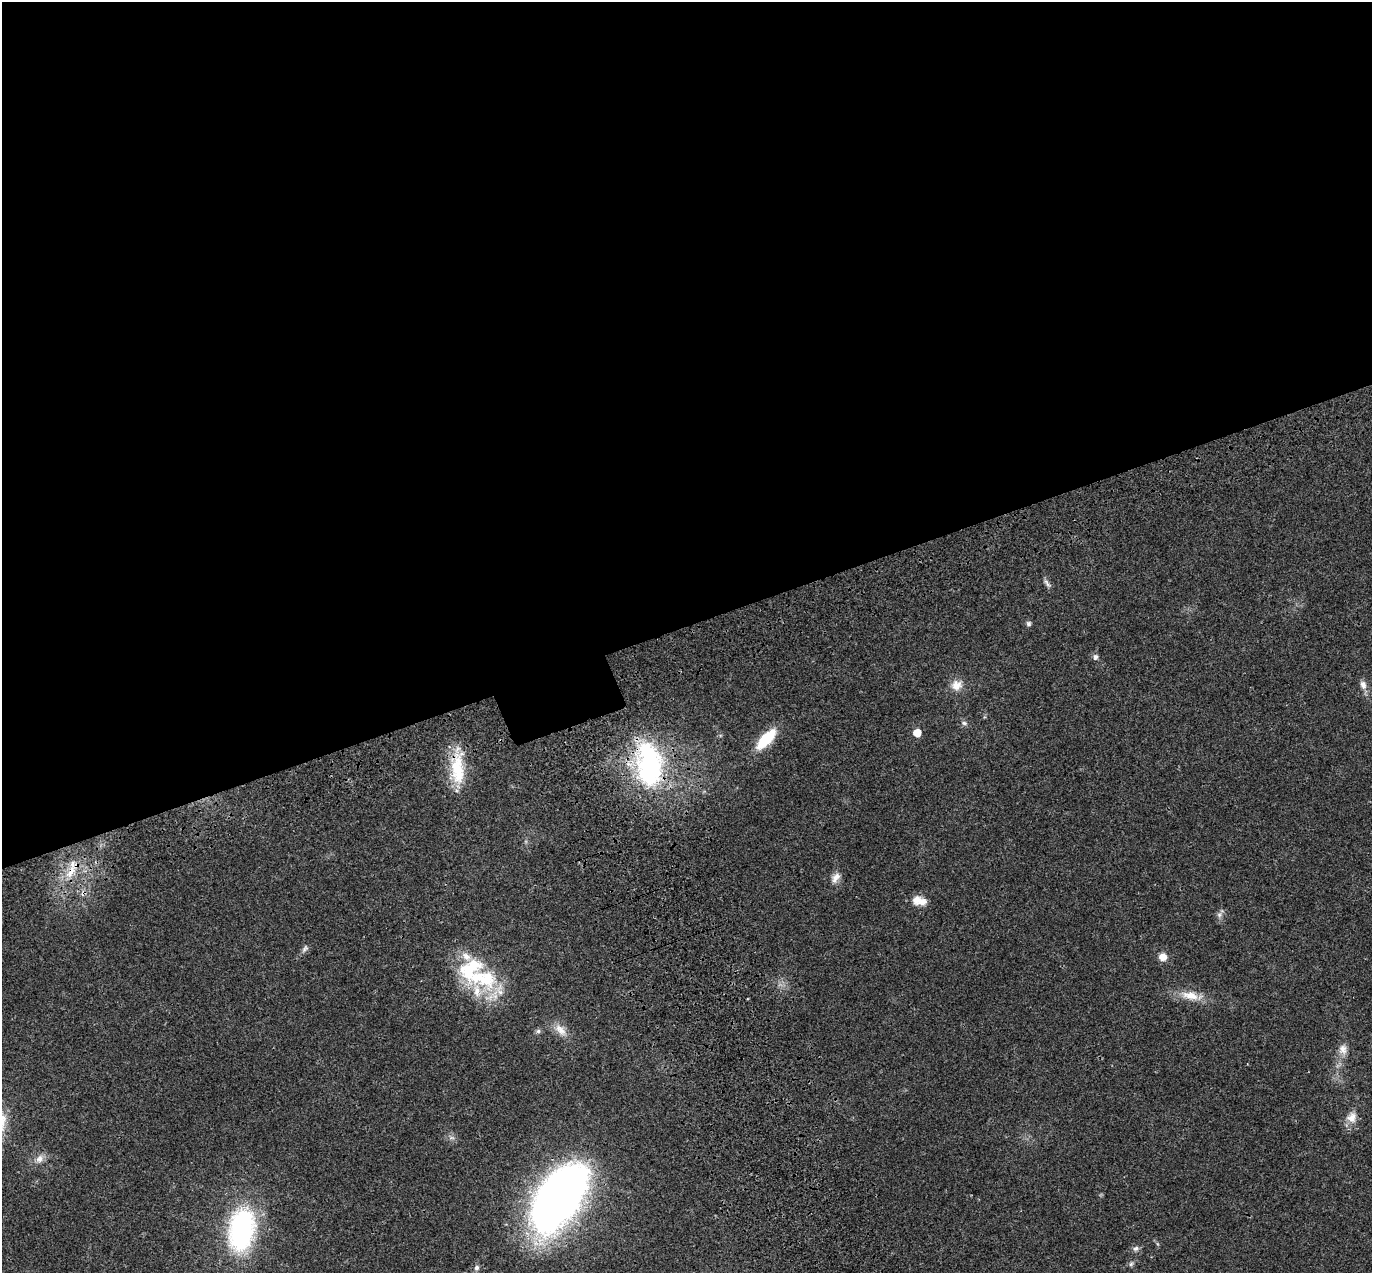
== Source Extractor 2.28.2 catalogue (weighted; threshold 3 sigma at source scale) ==
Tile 2 of 4 x 4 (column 2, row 1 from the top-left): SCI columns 1483-2852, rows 4032-5302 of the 5707 x 5572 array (HDU 1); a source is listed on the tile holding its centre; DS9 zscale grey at full resolution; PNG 1374 x 1275 px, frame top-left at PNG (2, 2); no overlay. Shown black and unused: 50% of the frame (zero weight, under 3 of 4 exposures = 9% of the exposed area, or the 3 px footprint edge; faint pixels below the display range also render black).
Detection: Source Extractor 2.28.2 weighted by HDU 2 'WHT'; one run over the whole footprint, this tile lists its part. Background 0.0222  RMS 0.003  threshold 0.0135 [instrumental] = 3 sigma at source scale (4.5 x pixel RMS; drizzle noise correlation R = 1.50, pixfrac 1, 0.0396/0.0396 arcsec/px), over >= 5 px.
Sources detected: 36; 1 inside a brighter object's white glare — not listed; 5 inside a brighter listed object's ellipse — not listed separately; the other 30 listed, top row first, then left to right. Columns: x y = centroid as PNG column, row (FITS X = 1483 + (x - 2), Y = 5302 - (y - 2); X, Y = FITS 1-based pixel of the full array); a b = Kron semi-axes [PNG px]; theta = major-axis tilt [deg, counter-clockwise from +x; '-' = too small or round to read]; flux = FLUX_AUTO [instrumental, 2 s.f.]
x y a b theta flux
1047 583 15 5 -50 1
1028 624 6 6 - 0.75
1095 657 8 7 - 0.89
956 685 16 14 20 3.5
1363 685 11 8 -73 1.9
964 723 9 5 -15 0.86
917 733 6 6 - 4.7
766 739 30 12 46 10
649 764 59 33 -81 52
458 768 49 17 89 13
71 871 35 10 55 7.7
836 878 15 9 57 2.2
83 893 11 7 45 1.5
919 901 18 11 -12 3.6
1219 914 8 7 - 1.1
305 949 12 7 54 1
1163 957 9 9 - 2.5
486 979 34 29 -67 20
1190 995 28 12 -10 5.5
560 1030 21 12 -46 3.7
538 1031 7 6 - 0.74
1343 1049 15 12 -87 2.7
1352 1117 15 13 60 3.4
452 1138 10 4 0 0.82
39 1159 13 10 45 2.2
555 1200 67 36 55 200
241 1230 42 25 81 53
1135 1248 9 7 8 1.1
1131 1264 8 5 54 0.65
477 1268 8 7 - 1.1
Overlapping masked pixels (flux is a lower limit): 5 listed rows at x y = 649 764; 458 768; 71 871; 83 893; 555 1200
Isophote crosses this tile's border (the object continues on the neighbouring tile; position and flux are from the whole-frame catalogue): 1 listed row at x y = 477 1268